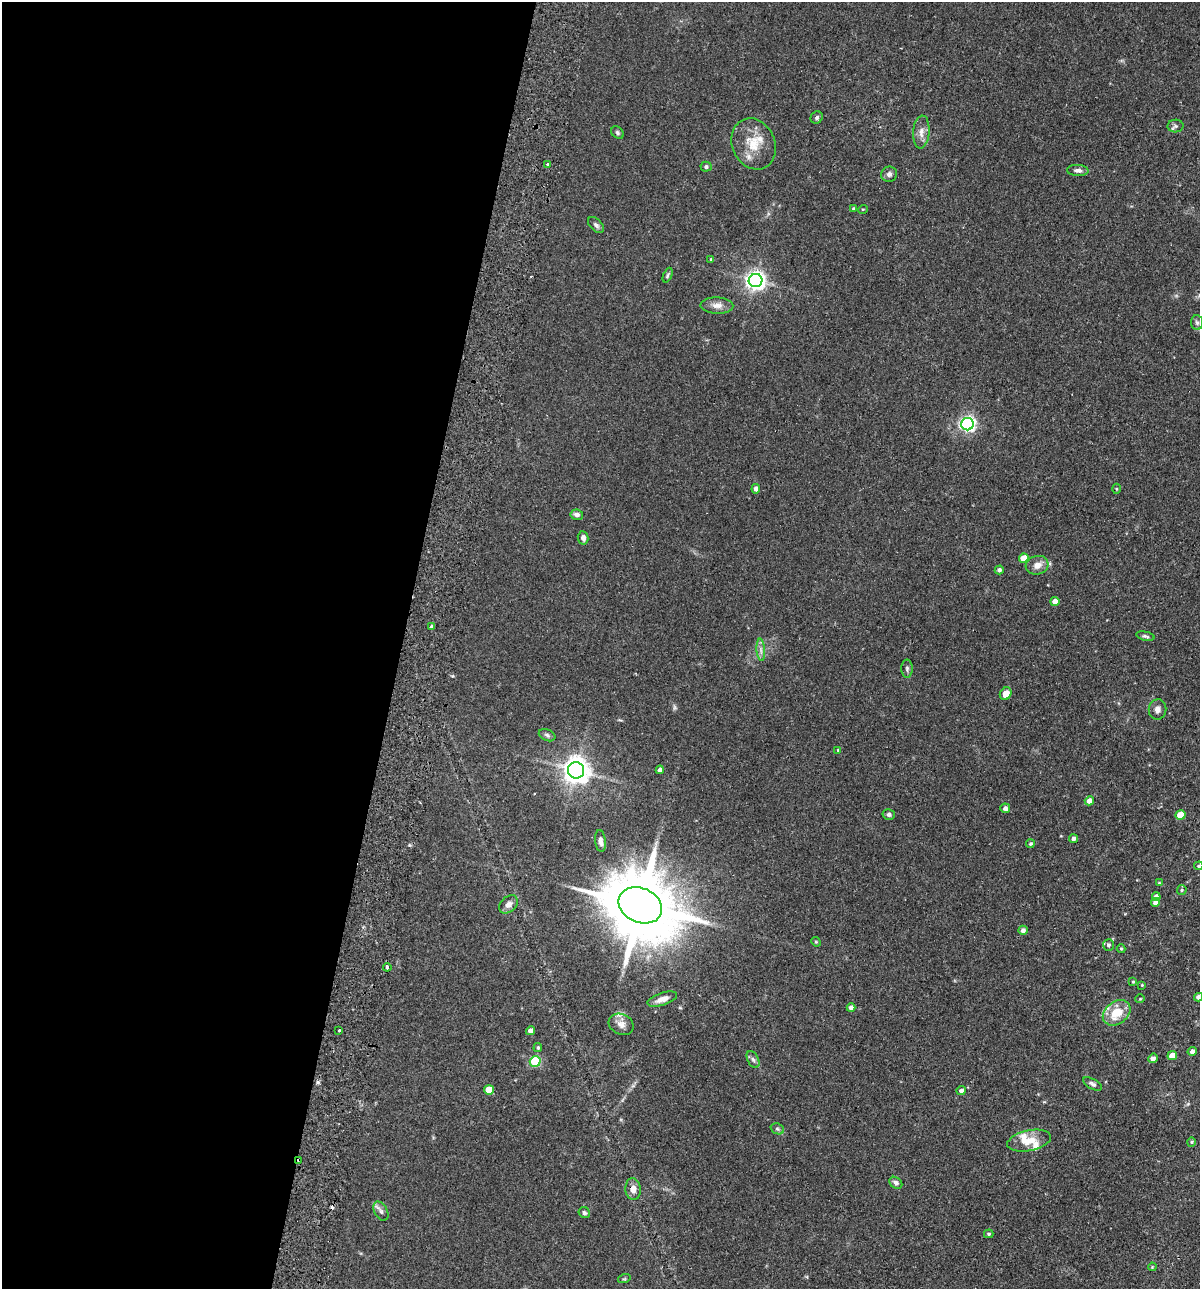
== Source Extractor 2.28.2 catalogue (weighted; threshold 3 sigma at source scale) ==
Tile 5 of 4 x 4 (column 1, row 2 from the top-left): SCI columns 307-1504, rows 2593-3879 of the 5280 x 5184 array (HDU 1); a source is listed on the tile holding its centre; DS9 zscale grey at full resolution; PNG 1202 x 1291 px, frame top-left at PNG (2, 2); each listed source drawn as its Kron ellipse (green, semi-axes under 4 px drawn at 4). Shown black and unused: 33% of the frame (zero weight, under 2 of 3 exposures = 3% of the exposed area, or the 3 px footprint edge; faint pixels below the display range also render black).
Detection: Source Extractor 2.28.2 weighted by HDU 2 'WHT'; one run over the whole footprint, this tile lists its part. Background 0.0824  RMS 0.0058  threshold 0.0261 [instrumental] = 3 sigma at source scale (4.5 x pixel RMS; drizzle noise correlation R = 1.50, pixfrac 1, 0.05/0.05 arcsec/px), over >= 5 px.
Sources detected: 91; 1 too faint to see at this stretch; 1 cosmic-ray / hot-pixel residue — neither listed nor drawn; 4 inside a brighter listed object's ellipse — not listed separately; the other 85 listed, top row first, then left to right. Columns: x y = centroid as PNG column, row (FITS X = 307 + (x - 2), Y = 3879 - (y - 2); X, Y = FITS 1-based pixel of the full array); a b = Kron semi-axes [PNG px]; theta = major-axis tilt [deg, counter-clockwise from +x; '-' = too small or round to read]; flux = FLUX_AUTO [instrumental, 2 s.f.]
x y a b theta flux
817 117 6 5 - 1.1
1175 126 8 6 1 1.6
921 132 16 8 85 4.2
617 133 7 5 -48 1.1
754 144 26 21 -65 14
548 164 4 3 - 1.7
706 167 5 5 - 1.2
1078 170 11 5 -3 2
889 174 8 7 - 1.8
853 208 4 4 - 0.74
863 209 5 3 - 0.42
596 225 10 6 -44 1.5
711 259 4 4 - 0.6
668 275 8 4 68 0.97
756 281 7 6 - 280
717 305 16 8 -2 3.9
1197 323 7 6 - 1.3
967 424 6 6 - 150
756 489 4 4 - 2.9
1116 489 5 3 - 0.51
577 515 6 5 - 2.2
583 538 7 5 -80 2.2
1024 558 5 4 - 7.7
1037 565 11 9 16 4.4
999 570 4 4 - 1.4
1055 601 4 4 - 4
432 627 3 3 - 1.2
1145 636 9 4 -13 1.3
761 650 11 4 -86 2
907 669 9 5 -90 1.4
1006 694 6 5 - 5.3
1158 709 10 9 - 2.7
547 735 9 5 -24 1.3
838 750 3 2 - 0.41
576 770 8 8 - 620
660 770 4 4 - 2.9
1089 801 5 4 - 4
1005 808 5 5 - 1.9
889 814 6 5 - 1.2
1180 815 5 4 - 9.9
1073 839 4 4 - 1.9
601 841 11 5 -84 2.3
1030 844 4 4 - 0.89
1199 866 5 4 - 0.59
1159 883 4 3 - 0.5
1182 890 5 4 - 0.82
1156 897 4 4 - 2.7
1155 902 4 4 - 2.4
508 904 11 7 43 3.3
640 905 22 17 -24 5900
1023 930 5 4 - 1.9
816 942 5 4 - 0.57
1108 945 6 5 - 1.4
1121 949 4 4 - 0.57
387 967 4 3 - 2.2
1133 982 4 3 - 0.6
1142 985 4 4 - 0.55
1198 997 4 4 - 2.4
662 999 15 6 19 4.4
1140 999 5 3 - 0.45
851 1008 4 4 - 2.8
1117 1013 15 11 37 13
621 1024 13 10 -26 3.8
339 1030 3 3 - 0.79
531 1031 4 4 - 3.5
538 1048 4 3 - 0.72
1192 1051 5 4 - 2.2
1172 1056 5 4 - 7.2
1153 1058 5 4 - 2.3
753 1059 9 5 -62 1.6
535 1061 5 5 - 35
1093 1084 10 5 -29 1.5
489 1090 5 5 - 10
961 1091 4 4 - 1.8
777 1129 7 5 -22 1.1
1029 1141 22 10 12 8.4
1191 1142 4 4 - 0.68
299 1160 4 3 - 0.71
896 1183 7 5 -37 1.6
633 1189 11 7 -85 4.1
381 1211 10 6 -60 2.1
584 1213 6 5 - 1.1
989 1234 5 4 - 0.83
1152 1267 4 3 - 0.48
624 1279 6 4 18 0.63
Overlapping masked pixels (flux is a lower limit): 1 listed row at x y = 299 1160
Isophote crosses this tile's border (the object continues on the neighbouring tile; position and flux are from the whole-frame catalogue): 2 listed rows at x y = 1199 866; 1198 997